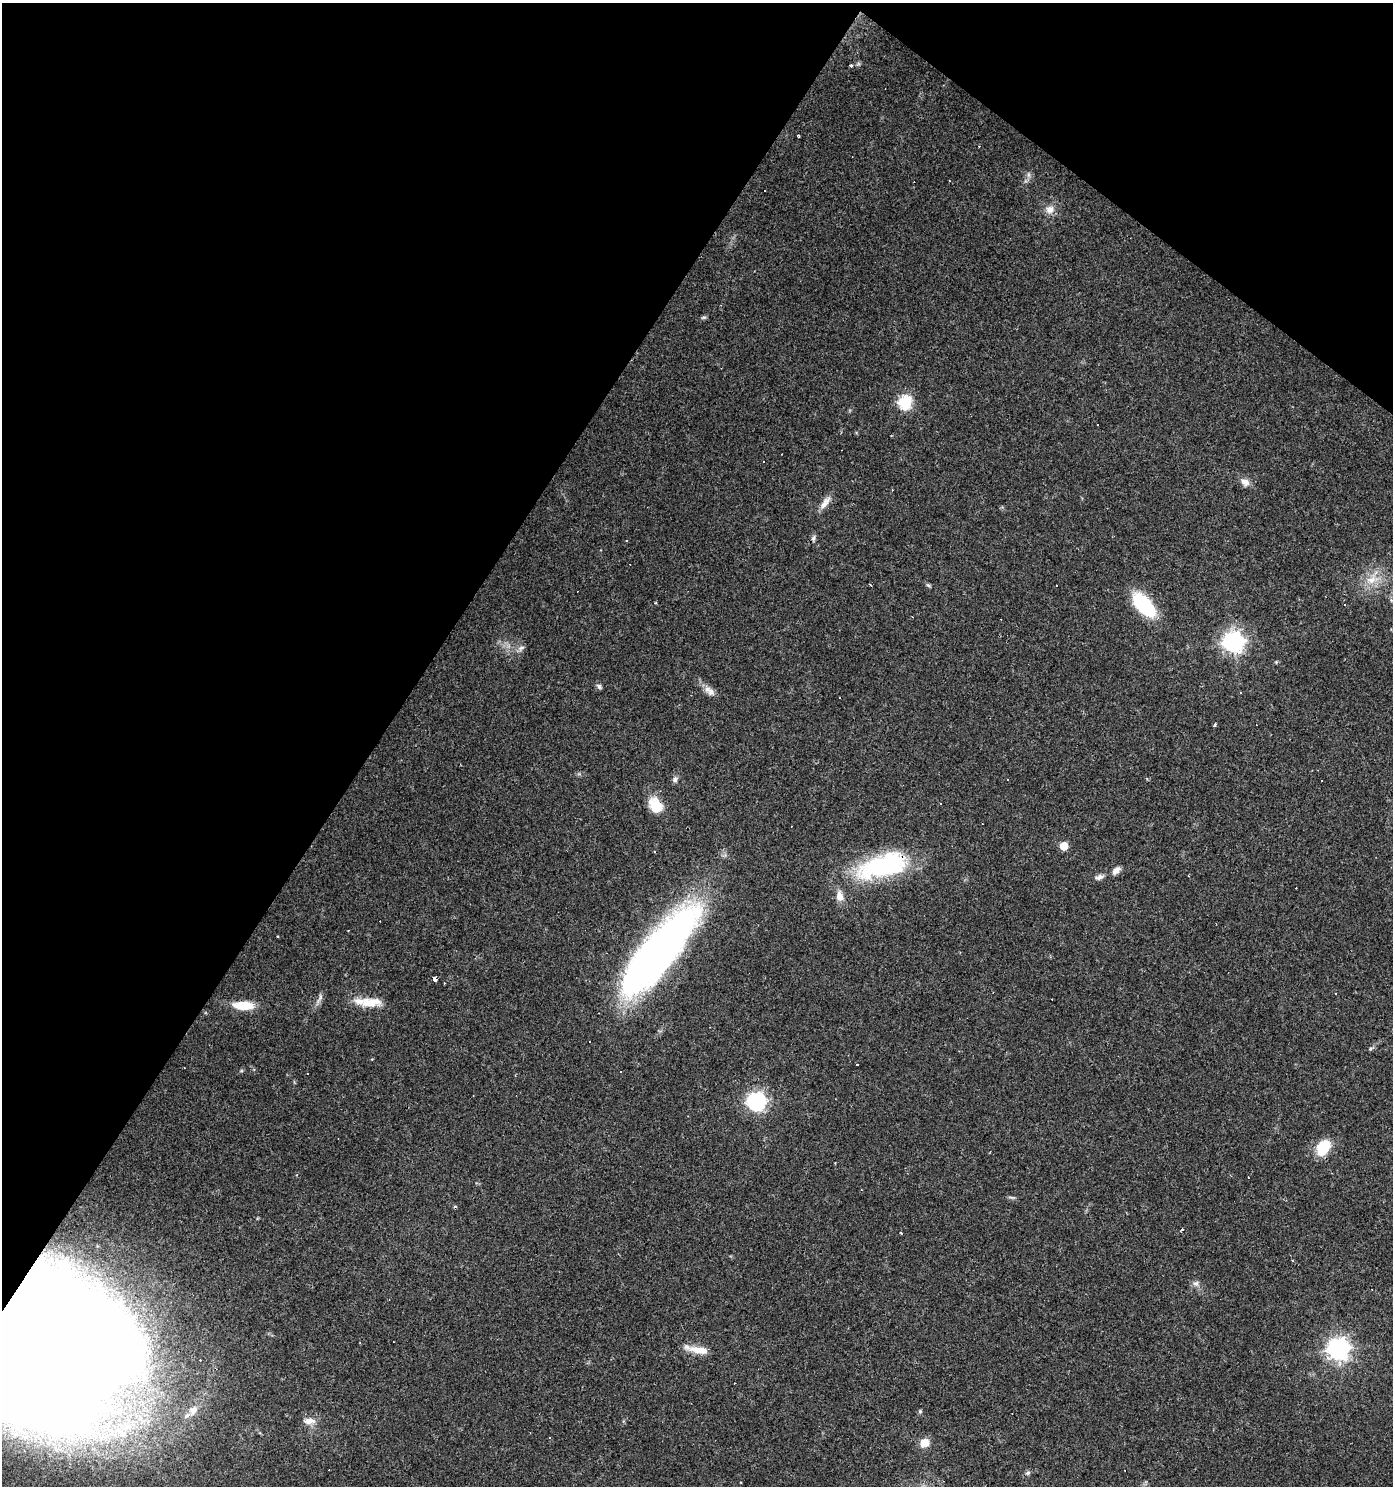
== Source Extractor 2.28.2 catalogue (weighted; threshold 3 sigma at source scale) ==
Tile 2 of 4 x 4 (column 2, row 1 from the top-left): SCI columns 1638-3028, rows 4455-5938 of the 5988 x 5939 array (HDU 1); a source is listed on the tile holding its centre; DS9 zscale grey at full resolution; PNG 1395 x 1488 px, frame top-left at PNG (2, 3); no overlay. Shown black and unused: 33% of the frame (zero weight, under 3 of 4 exposures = <1% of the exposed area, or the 3 px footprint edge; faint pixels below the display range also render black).
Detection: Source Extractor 2.28.2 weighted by HDU 2 'WHT'; one run over the whole footprint, this tile lists its part. Background 0.029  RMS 0.0038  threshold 0.0173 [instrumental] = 3 sigma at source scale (4.5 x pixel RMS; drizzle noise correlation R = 1.50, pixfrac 1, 0.0396/0.0396 arcsec/px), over >= 5 px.
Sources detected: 89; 1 inside a brighter object's white glare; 33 cosmic-ray / hot-pixel residue — not listed; the other 55 listed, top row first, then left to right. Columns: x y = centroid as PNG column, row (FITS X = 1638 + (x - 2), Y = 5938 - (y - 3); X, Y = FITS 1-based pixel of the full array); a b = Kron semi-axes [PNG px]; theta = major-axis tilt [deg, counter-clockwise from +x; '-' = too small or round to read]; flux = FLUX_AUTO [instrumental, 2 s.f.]
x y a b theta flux
851 66 4 3 - 1.6
799 136 3 2 - 0.48
1028 175 7 4 -89 0.91
949 181 2 2 - 0.34
1050 209 11 10 - 2.9
704 317 8 4 1 0.61
905 403 6 6 - 53
764 462 3 3 - 1
1245 482 11 8 -37 2.8
825 502 21 7 53 3.1
813 538 8 6 65 1
1371 579 17 12 40 6.4
870 585 3 2 - 0.77
928 585 8 4 -27 0.62
1344 604 3 2 - 0.4
1144 605 26 13 -48 29
1233 642 8 7 - 210
521 648 10 6 35 1.3
599 686 8 6 -42 0.92
711 692 11 10 - 2.4
1240 693 3 3 - 0.49
1215 724 4 3 - 1.5
675 779 8 6 53 1.1
656 806 18 13 -50 9.4
1064 846 5 5 - 11
654 852 3 2 - 0.61
885 865 56 25 14 49
1116 870 10 6 46 2.1
1099 877 12 6 19 1.5
840 896 12 8 -84 3.5
658 952 93 28 51 250
435 979 5 4 - 3.2
1336 994 3 3 - 0.44
320 998 17 5 65 1.7
371 1002 31 12 2 7.6
243 1005 21 8 -2 9.9
1370 1049 7 4 31 0.63
621 1072 3 2 - 0.57
307 1073 2 2 - 0.4
473 1096 2 2 - 0.29
757 1102 7 7 - 130
1323 1147 16 12 59 13
1011 1197 8 3 -19 0.69
1182 1230 3 3 - 4.3
901 1233 3 3 - 0.94
1195 1283 10 7 -18 1.5
1338 1349 8 8 - 240
699 1350 26 8 -9 6
52 1351 115 79 -3 1200
193 1410 16 10 47 3.8
920 1411 6 5 - 0.6
309 1421 17 8 4 3
88 1431 51 20 -10 41
924 1443 9 8 - 4.7
1028 1473 7 5 20 0.85
Overlapping masked pixels (flux is a lower limit): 2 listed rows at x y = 885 865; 52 1351
Isophote crosses this tile's border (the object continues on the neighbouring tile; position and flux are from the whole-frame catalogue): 1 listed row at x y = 52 1351